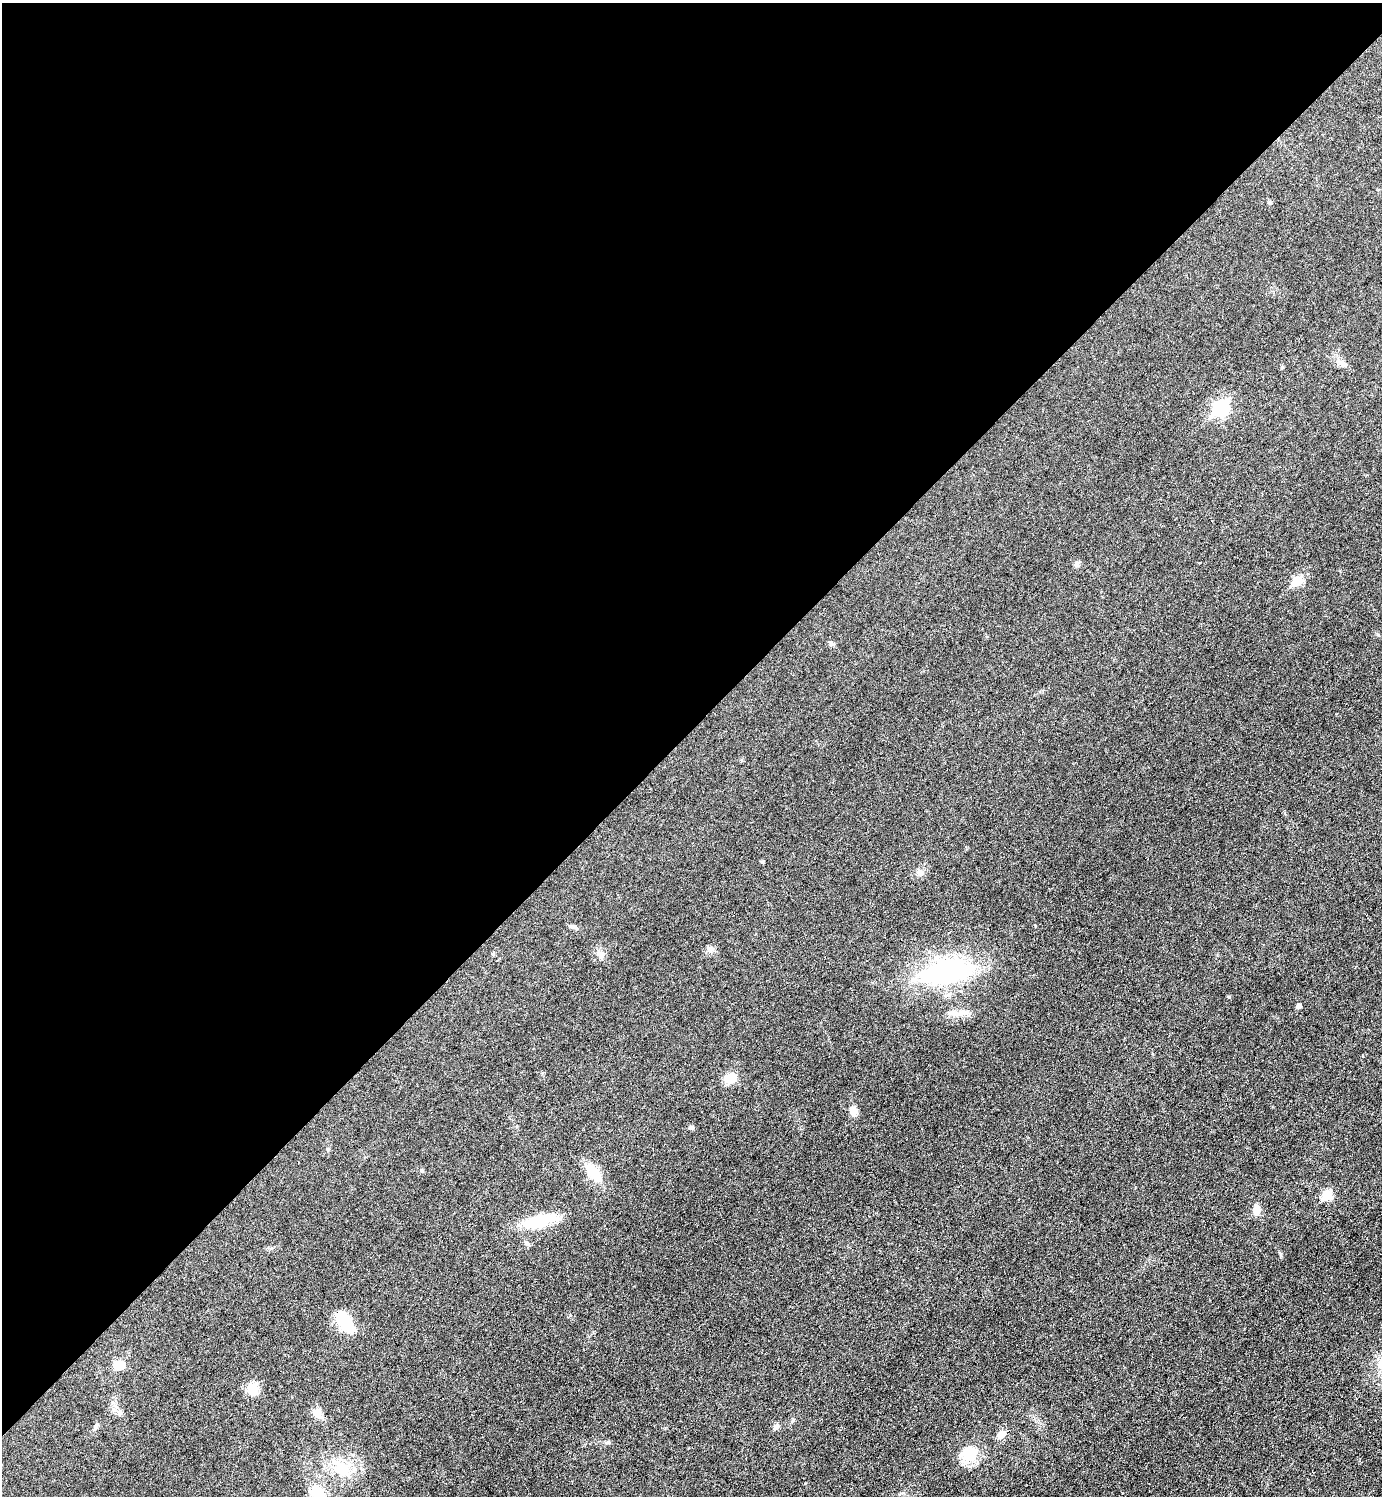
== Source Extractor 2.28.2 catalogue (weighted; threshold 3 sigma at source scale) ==
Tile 2 of 4 x 4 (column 2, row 1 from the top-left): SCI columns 1680-3059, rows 4481-5974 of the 5975 x 5976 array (HDU 1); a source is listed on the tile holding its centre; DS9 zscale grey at full resolution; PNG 1384 x 1498 px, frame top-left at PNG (2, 3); no overlay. Shown black and unused: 49% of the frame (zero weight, under 3 of 6 exposures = <1% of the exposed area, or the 3 px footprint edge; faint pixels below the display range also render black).
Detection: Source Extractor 2.28.2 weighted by HDU 2 'WHT'; one run over the whole footprint, this tile lists its part. Background 0.0329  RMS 0.0039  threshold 0.016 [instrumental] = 3 sigma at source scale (4.09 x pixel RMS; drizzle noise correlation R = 1.36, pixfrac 0.8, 0.05/0.05 arcsec/px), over >= 5 px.
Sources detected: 35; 1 inside a brighter listed object's ellipse — not listed separately; the other 34 listed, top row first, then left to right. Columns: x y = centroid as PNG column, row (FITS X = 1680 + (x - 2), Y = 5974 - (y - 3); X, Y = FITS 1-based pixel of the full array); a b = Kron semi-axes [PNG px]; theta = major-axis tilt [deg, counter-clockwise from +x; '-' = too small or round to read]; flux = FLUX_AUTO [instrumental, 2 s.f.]
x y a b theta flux
1270 202 5 5 - 0.48
1340 362 9 4 -8 1.1
1220 408 8 7 - 67
1077 564 8 6 -1 0.9
1297 581 6 6 - 13
831 644 7 5 -22 0.76
762 862 4 4 - 0.54
920 872 9 8 - 1.6
573 927 9 6 -1 0.91
710 950 10 8 -33 1.6
493 954 5 5 - 0.4
601 954 12 10 -50 2.2
947 972 49 20 9 64
1299 1006 5 5 - 1.3
954 1013 22 6 -2 2.8
730 1078 14 11 19 5.1
853 1111 12 9 -86 2.5
691 1127 8 5 -4 0.68
328 1149 5 5 - 0.45
422 1171 6 4 -78 0.46
594 1172 26 12 -56 8.7
1326 1195 6 5 - 15
1256 1210 14 8 -87 2.7
540 1221 36 13 16 15
346 1323 28 15 -64 11
119 1365 9 7 -13 6.2
252 1389 16 14 -81 4.6
317 1413 12 10 -66 3
776 1427 8 7 - 1.2
1001 1434 10 7 43 3.2
607 1442 6 4 18 0.59
969 1454 23 19 52 9.2
343 1469 29 17 -41 11
318 1493 22 15 -38 7.3
Isophote crosses this tile's border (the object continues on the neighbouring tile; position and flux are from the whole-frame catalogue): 1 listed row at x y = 318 1493
Unlisted compact peaks at least as high as the median listed source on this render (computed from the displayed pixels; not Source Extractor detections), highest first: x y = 1229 997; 1035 926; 665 1428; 1282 367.